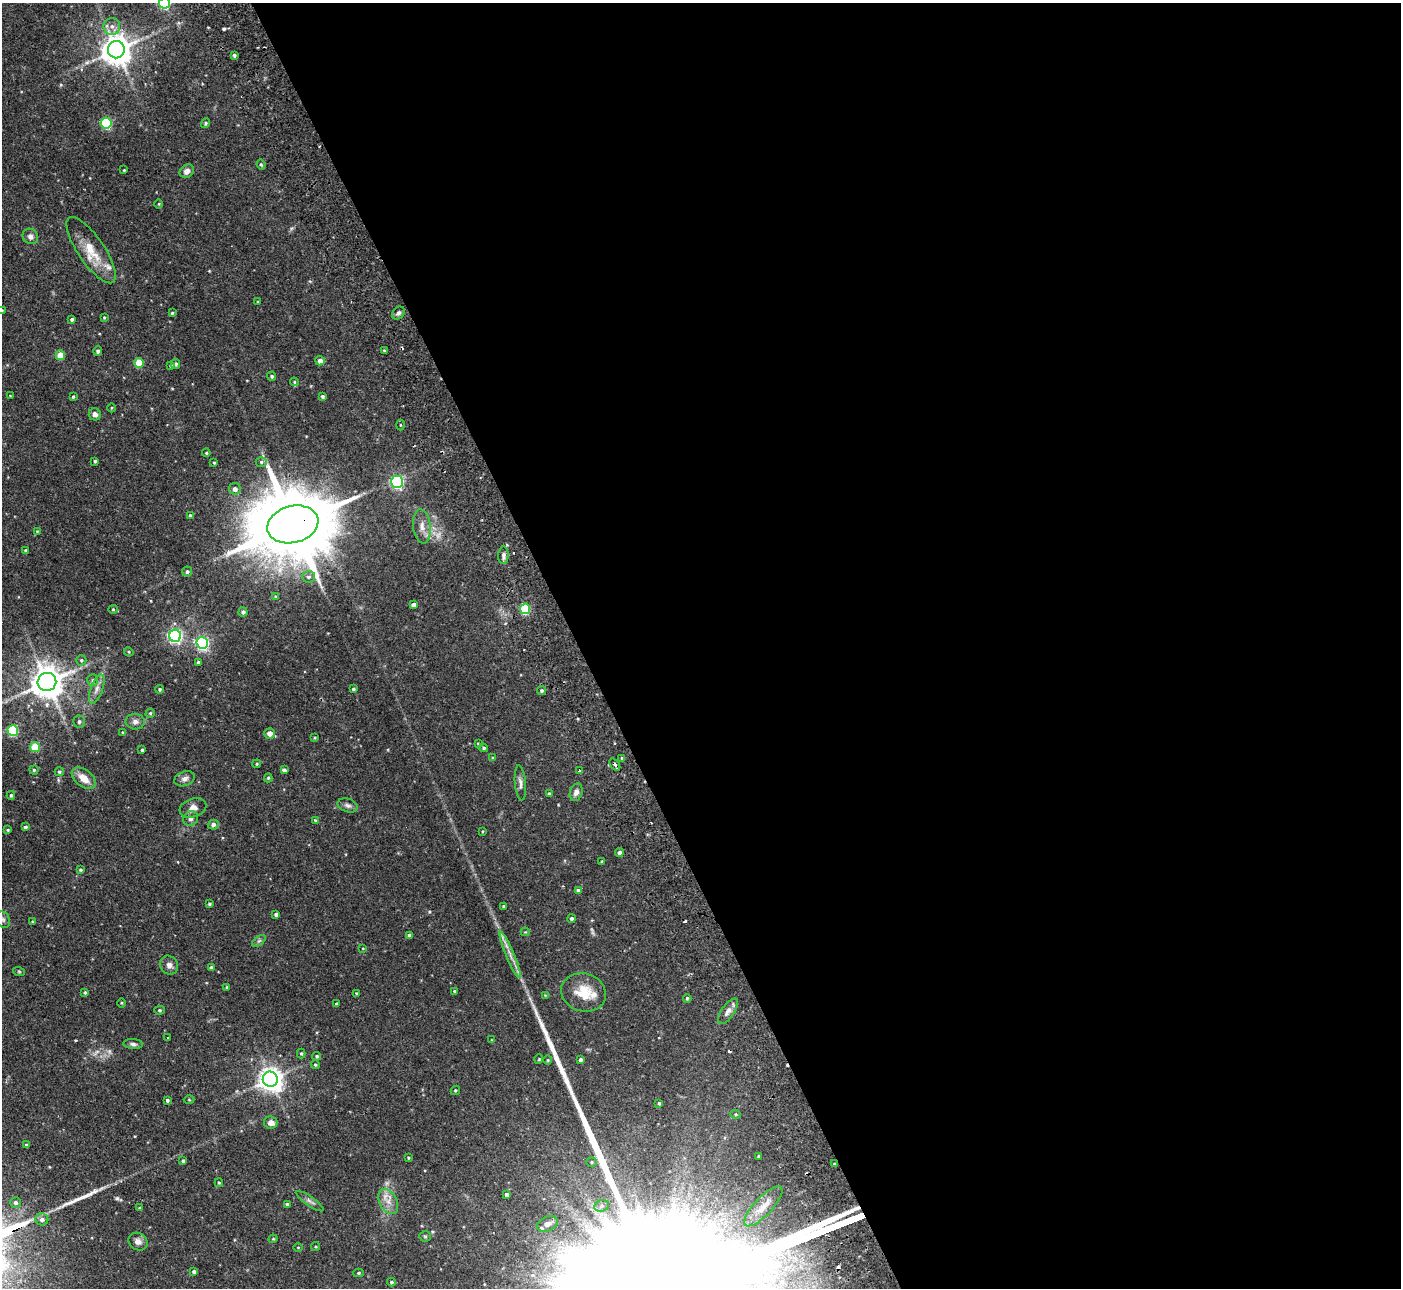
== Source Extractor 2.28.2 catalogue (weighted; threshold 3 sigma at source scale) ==
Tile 8 of 4 x 4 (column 4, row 2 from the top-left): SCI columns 4251-5649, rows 2752-4037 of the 5702 x 5634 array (HDU 1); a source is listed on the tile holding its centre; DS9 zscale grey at full resolution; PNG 1403 x 1290 px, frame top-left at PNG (2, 3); each listed source drawn as its Kron ellipse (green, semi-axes under 4 px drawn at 4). Shown black and unused: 59% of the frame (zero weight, under 2 of 3 exposures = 3% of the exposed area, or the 3 px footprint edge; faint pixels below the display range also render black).
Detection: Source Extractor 2.28.2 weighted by HDU 2 'WHT'; one run over the whole footprint, this tile lists its part. Background 0.0933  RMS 0.0062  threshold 0.028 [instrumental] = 3 sigma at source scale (4.5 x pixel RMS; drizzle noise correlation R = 1.50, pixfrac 1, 0.05/0.05 arcsec/px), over >= 5 px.
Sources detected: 182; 2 too faint to see at this stretch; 1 inside a brighter object's white glare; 9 cosmic-ray / hot-pixel residue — neither listed nor drawn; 3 inside a brighter listed object's ellipse — not listed separately; the other 167 listed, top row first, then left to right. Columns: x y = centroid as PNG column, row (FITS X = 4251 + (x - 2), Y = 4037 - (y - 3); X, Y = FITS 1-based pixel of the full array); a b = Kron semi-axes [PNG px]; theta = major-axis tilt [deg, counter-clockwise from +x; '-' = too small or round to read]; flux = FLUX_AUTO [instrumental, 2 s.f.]
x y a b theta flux
165 3 5 5 - 66
112 26 8 8 - 3.2
116 50 8 8 - 950
234 55 4 3 - 1.3
106 123 5 5 - 53
205 123 5 4 - 0.78
261 164 5 3 - 0.79
124 170 3 3 - 0.48
187 171 7 6 - 3.1
159 204 4 3 - 0.48
30 236 8 7 - 2.7
91 250 39 13 -56 15
258 302 3 3 - 0.54
2 310 4 3 - 0.64
172 313 3 3 - 0.65
398 313 7 5 46 1.7
104 317 3 2 - 0.52
72 319 3 3 - 0.99
384 350 3 3 - 0.58
98 351 4 4 - 1.3
60 355 5 4 - 13
320 361 5 4 - 3.1
139 363 5 4 - 15
176 364 5 4 - 1.3
171 365 4 4 - 0.8
272 376 4 4 - 0.99
294 382 4 4 - 0.85
10 396 4 3 - 0.39
323 396 4 3 - 1.1
73 397 4 3 - 0.67
111 408 4 3 - 0.51
95 414 6 6 - 2
400 425 5 3 - 0.53
206 453 4 3 - 0.69
95 461 3 3 - 0.88
261 462 5 5 - 1
214 463 4 3 - 0.71
397 482 6 6 - 110
235 489 6 6 - 2.8
190 515 4 3 - 0.88
293 524 26 18 15 7600
422 526 17 8 -83 5.1
37 531 4 4 - 0.47
26 550 3 3 - 1
503 555 9 5 88 1.9
187 572 5 5 - 1.1
309 577 6 5 - 1.5
276 596 4 4 - 0.77
413 605 4 4 - 2.3
113 609 4 4 - 0.63
525 609 5 5 - 37
243 612 4 4 - 1.7
175 636 6 6 - 130
202 643 6 6 - 120
129 652 5 4 - 0.59
81 660 5 5 - 0.92
199 662 3 3 - 2.5
93 680 6 5 - 1.1
47 682 9 9 - 1100
97 689 15 6 70 3.5
160 689 4 4 - 0.88
353 689 4 3 - 1
541 691 4 4 - 1
150 713 4 4 - 0.78
79 722 6 6 - 1.4
135 722 9 8 - 2.8
13 730 5 5 - 42
123 732 3 3 - 0.52
270 733 5 5 - 4.2
315 737 4 3 - 0.52
478 743 4 3 - 0.59
35 747 5 5 - 18
484 748 4 4 - 0.99
142 750 3 3 - 0.93
493 758 4 4 - 0.7
622 758 4 3 - 0.98
257 764 4 4 - 0.69
615 764 7 3 -50 1.7
34 770 4 4 - 0.88
284 770 4 4 - 1.6
579 770 3 3 - 1.5
59 772 4 4 - 1.2
84 778 14 8 -39 6.9
268 778 4 4 - 0.72
185 779 10 7 22 2.5
520 783 17 5 -85 2.5
576 792 9 6 72 2.7
549 793 4 3 - 0.68
11 795 4 3 - 0.85
348 805 10 6 -17 2
193 808 14 9 19 4.3
191 819 8 7 - 2
315 821 4 3 - 0.78
213 825 5 5 - 2
25 827 4 4 - 1.3
8 830 4 3 - 0.67
483 831 4 2 - 0.46
619 852 4 4 - 1.6
602 861 4 3 - 0.54
80 870 4 4 - 0.88
578 890 4 4 - 1.5
209 904 3 3 - 0.71
504 906 4 4 - 1.4
276 914 4 3 - 1.5
572 919 4 4 - 1.6
3 920 9 7 -57 1.9
32 921 3 3 - 0.51
525 932 4 4 - 0.54
409 935 4 4 - 1.5
259 941 8 4 36 1.2
363 948 4 2 - 0.38
510 955 25 4 -67 4.7
169 965 10 8 -52 2.7
211 968 4 4 - 1.3
19 972 6 3 -20 0.62
227 987 3 3 - 0.93
455 991 3 3 - 1.1
85 992 4 3 - 0.82
584 992 23 19 -17 14
357 993 4 3 - 0.73
545 995 3 3 - 0.39
687 998 4 3 - 0.73
121 1003 5 3 - 0.53
336 1004 3 3 - 1
159 1010 5 4 - 0.79
728 1011 15 6 55 3
168 1037 3 2 - 0.65
492 1040 3 3 - 0.46
133 1044 10 5 -4 1.7
301 1053 5 4 - 0.74
317 1056 4 4 - 0.94
539 1059 5 3 - 0.45
581 1059 3 3 - 1.4
548 1060 5 3 - 0.55
315 1065 4 3 - 0.77
270 1079 7 7 - 520
455 1090 5 4 - 0.76
167 1100 4 3 - 1.1
189 1100 5 3 - 0.59
659 1103 3 3 - 0.66
736 1114 5 4 - 0.66
271 1123 7 6 - 3.7
26 1145 4 3 - 0.74
759 1156 3 3 - 0.73
408 1158 4 3 - 0.66
183 1161 4 3 - 1.1
591 1162 5 5 - 0.8
834 1164 3 3 - 1.4
219 1183 4 3 - 0.74
506 1194 3 3 - 1.6
310 1201 16 4 -35 2
388 1201 13 8 -62 5.1
16 1202 5 5 - 1.5
287 1204 4 3 - 1.4
602 1206 7 5 20 1.6
763 1206 26 9 47 7.4
140 1208 3 3 - 0.75
42 1219 6 6 - 2
547 1224 11 7 22 3.9
425 1236 5 5 - 0.88
273 1239 4 4 - 0.58
138 1242 10 8 -32 3
315 1246 4 3 - 0.59
298 1247 4 3 - 0.44
194 1271 4 4 - 1.2
358 1273 5 4 - 0.89
391 1282 4 3 - 0.79
Overlapping masked pixels (flux is a lower limit): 3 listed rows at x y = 293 524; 615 764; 834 1164
Isophote crosses this tile's border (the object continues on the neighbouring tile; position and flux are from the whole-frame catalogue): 3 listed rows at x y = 165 3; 2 310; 3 920
Unlisted compact peaks at least as high as the median listed source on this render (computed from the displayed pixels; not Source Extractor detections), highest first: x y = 117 1198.